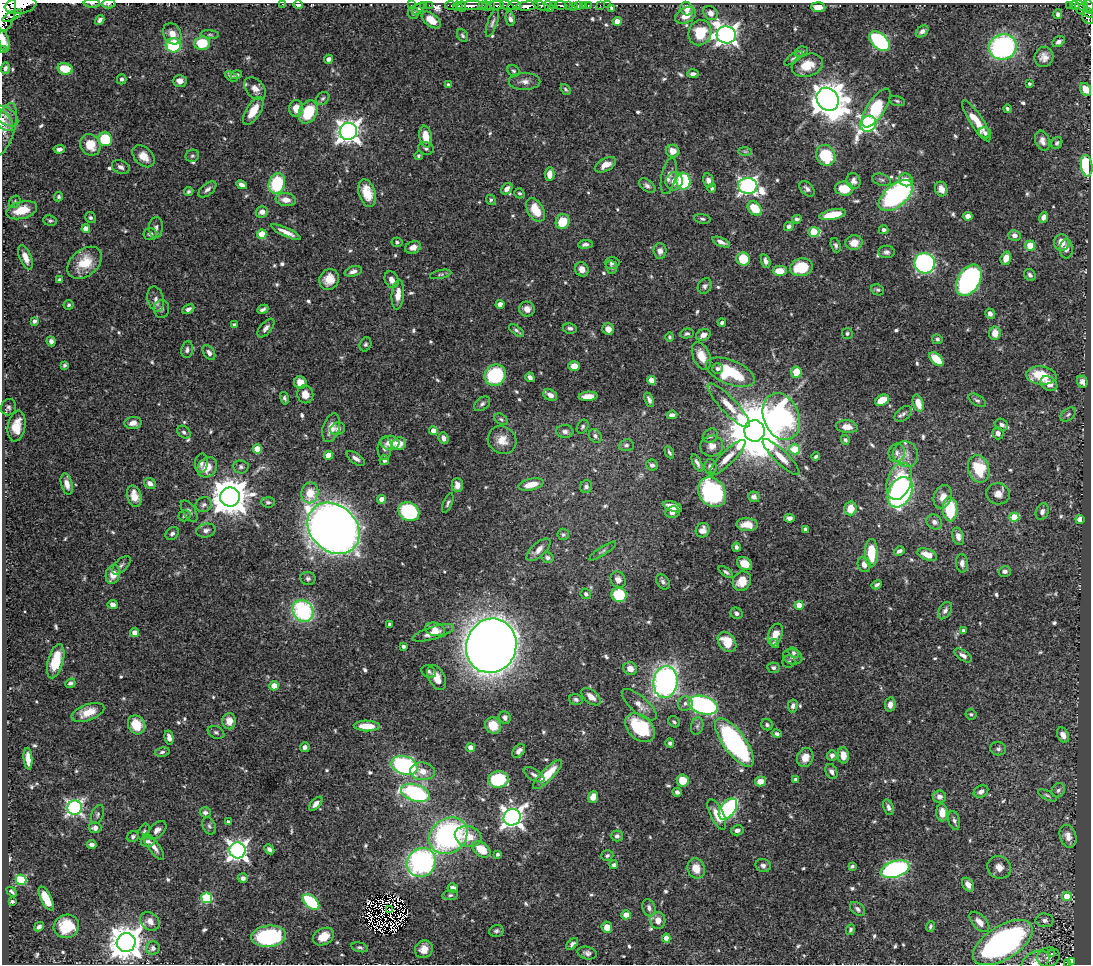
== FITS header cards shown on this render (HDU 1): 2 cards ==
NAXIS1  =                 1089
NAXIS2  =                  962

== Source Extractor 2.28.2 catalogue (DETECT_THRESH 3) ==
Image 1089 x 962 px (HDU 1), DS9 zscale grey, 1 PNG px = 1 image px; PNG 1093 x 966 px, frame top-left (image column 1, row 962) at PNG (2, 3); each listed source drawn as its Kron ellipse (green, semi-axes under 4 px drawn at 4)
Background 0.422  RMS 0.013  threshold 0.0386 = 3 sigma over >= 5 px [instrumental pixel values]
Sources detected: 683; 7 with non-positive FLUX_AUTO (blend fragments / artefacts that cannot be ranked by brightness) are neither listed nor drawn; of the other 676, the 500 brightest by FLUX_AUTO listed and drawn (176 fainter detections omitted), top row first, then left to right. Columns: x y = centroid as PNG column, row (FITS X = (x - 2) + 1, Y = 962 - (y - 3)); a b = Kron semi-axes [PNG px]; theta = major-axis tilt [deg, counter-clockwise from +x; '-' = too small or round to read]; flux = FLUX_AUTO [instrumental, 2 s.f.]
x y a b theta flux
92 4 8 4 -2 1.8
109 4 7 4 4 1.7
282 4 2 2 - 2.7
20 5 16 8 9 980
298 5 4 4 - 3.7
411 5 2 2 - 6.7
423 5 2 2 - 6.3
429 5 2 2 - 6.1
482 5 3 3 - 22
497 5 7 3 0 160
507 5 7 4 -27 120
514 5 7 3 9 170
553 5 3 2 - 35
561 5 5 3 - 170
578 5 3 3 - 16
583 5 2 2 - 4.6
588 5 3 2 - 3
600 5 2 2 - 5.6
607 5 2 2 - 3.2
1075 5 4 3 - 71
451 6 6 3 -12 54
458 6 5 4 - 220
472 6 16 3 1 550
486 6 5 3 - 44
491 6 3 3 - 68
527 6 11 4 6 710
541 6 8 3 -22 130
548 6 6 3 -58 150
569 6 3 3 - 18
1070 6 4 3 - 40
1084 6 5 4 - 20
462 7 5 3 - 160
573 7 2 2 - 8.4
818 7 7 5 -4 8.2
1080 7 7 3 -77 92
1089 7 7 3 -80 220
612 8 3 3 - 2.4
418 9 7 4 39 2.6
687 9 7 6 - 7.2
5 10 20 10 84 2200
413 13 6 5 - 1.6
710 13 8 6 -43 5.1
1088 13 5 3 - 49
1058 14 5 4 - 3
685 15 11 7 27 11
12 16 11 3 27 330
1088 18 7 5 -56 110
510 19 7 4 -79 3.4
100 20 5 4 - 2.8
431 20 11 6 -38 13
617 21 4 4 - 11
492 23 14 5 71 3.1
922 31 7 5 42 3.3
700 33 13 11 68 26
172 34 11 8 -61 7.8
210 35 9 4 -4 1.7
463 35 7 5 -57 2
726 35 10 8 -11 580
4 41 11 5 -75 7
879 41 12 7 -42 110
1058 42 7 5 36 3.5
202 43 8 6 2 29
173 45 7 7 - 55
1003 47 14 12 19 170
2 49 2 2 - 6.9
801 52 7 5 18 1.8
1044 57 10 9 - 6.5
793 58 11 4 34 1.8
328 59 4 4 - 3.8
807 65 16 11 17 16
5 68 6 4 83 2.3
65 69 8 5 -12 17
513 71 6 5 - 1.8
693 74 6 4 1 2.8
237 75 6 4 16 1.8
231 76 7 4 -33 2.3
122 79 5 5 - 2.1
180 81 7 6 - 4.7
525 81 15 8 0 6.2
1029 84 3 3 - 1.6
448 85 3 3 - 2
255 89 13 8 -51 7.3
566 89 6 4 -50 1.7
1086 89 7 5 -61 10
323 98 7 5 42 1.9
828 99 12 10 -51 1900
897 101 8 5 -16 1.8
296 108 8 7 - 9.3
876 108 22 9 57 52
1007 109 4 3 - 1.9
253 111 16 7 58 15
308 112 12 8 62 35
5 116 14 8 -32 5.5
3 120 13 7 -50 3.6
976 121 24 6 -57 18
868 124 9 7 39 240
4 130 28 10 73 11
348 131 8 8 - 740
985 133 6 5 - 1.8
426 137 11 6 -81 16
105 139 7 6 - 34
1042 141 10 7 -71 5.3
1057 143 6 5 - 1.8
90 145 11 9 -58 17
426 148 8 6 -15 2.2
59 149 6 4 5 3.1
673 151 6 6 - 8.4
745 151 7 4 -1 1.7
826 155 10 9 - 46
143 156 13 9 -44 10
192 156 7 6 - 1.8
419 156 4 4 - 1.7
605 165 11 6 28 8
1087 166 11 5 -82 79
121 167 9 6 -25 3.6
550 174 7 5 85 7.7
669 176 18 7 78 6.6
708 180 7 5 -77 4
881 180 10 5 -16 2.4
906 180 7 6 - 9.4
674 181 9 8 - 7.1
683 181 8 7 - 76
853 181 8 7 - 3.9
277 184 10 8 70 57
242 185 5 4 - 3.4
647 186 9 5 -36 2.8
748 186 9 8 - 330
712 188 4 4 - 1.6
207 189 10 5 39 3.4
507 189 6 5 - 4.4
807 189 9 6 -46 3
844 189 9 7 -9 18
941 189 7 6 - 8.2
189 191 5 4 - 1.7
367 193 14 8 -72 18
519 193 5 4 - 1.7
896 196 20 10 40 200
59 197 5 4 - 1.8
286 200 10 6 -7 8.6
491 200 5 5 - 1.7
15 202 6 5 - 1.6
755 208 8 6 -44 20
22 210 16 8 15 18
535 210 13 8 -60 19
262 212 6 5 - 4.6
833 215 13 5 11 22
968 216 4 4 - 5.4
1043 217 6 4 73 3.4
90 218 6 5 - 1.6
703 219 8 5 -9 1.9
797 219 5 4 - 1.9
50 221 7 5 -9 1.7
563 222 8 6 64 22
789 226 5 4 - 3
156 228 10 7 86 3.3
86 229 4 4 - 10
884 230 5 4 - 2.4
286 232 16 4 -25 7.4
814 232 5 5 - 39
150 234 6 6 - 2.8
262 234 5 4 - 27
1014 235 6 5 - 3.9
397 242 5 4 - 2.4
721 242 9 4 -22 4.3
1061 242 8 7 - 11
854 243 8 7 - 10
585 244 7 4 7 3
836 245 7 4 -70 1.9
1030 245 5 5 - 15
413 247 8 6 21 6.5
1066 249 9 6 89 4.5
660 251 8 6 -85 4.5
886 252 8 6 0 3
25 257 13 6 -67 8.3
1006 258 7 5 70 9.8
743 259 7 6 - 27
766 261 7 4 -72 3.5
85 263 19 13 40 23
612 263 7 6 - 3.1
925 263 10 10 - 220
611 267 7 5 -76 1.9
801 267 11 9 12 30
582 269 7 6 - 6.5
353 271 9 5 16 4.1
780 271 7 5 0 14
441 274 11 4 12 1.8
1030 275 6 5 - 2.7
329 279 11 9 60 12
60 280 4 4 - 1.8
391 280 9 6 -66 5
969 280 17 11 59 210
705 286 8 6 56 2.6
878 290 6 5 - 1.6
398 295 15 6 85 10
156 299 13 8 -78 5.2
500 304 4 4 - 5
69 305 5 5 - 1.8
161 309 9 7 88 3
188 309 6 4 28 3.4
263 309 6 3 26 2.4
527 309 8 7 - 6.9
990 314 5 4 - 3.8
34 321 4 4 - 3.2
722 323 4 3 - 2.2
234 325 4 4 - 3
266 328 11 5 50 3.6
570 328 7 5 -10 2.5
608 329 6 5 - 6.6
517 331 9 3 -35 2.1
847 333 5 5 - 1.9
995 333 7 6 - 9.8
687 334 7 5 12 1.9
703 335 7 5 24 4.8
670 337 5 4 - 1.6
937 339 5 5 - 1.9
51 341 5 4 - 2.6
365 344 7 5 67 1.9
187 350 8 5 81 2.6
209 353 8 5 -56 3.8
701 356 14 8 -67 13
936 359 8 5 -41 22
64 365 4 3 - 1.6
574 366 5 5 - 10
717 369 5 5 - 2.5
730 372 26 12 -22 57
796 372 5 5 - 18
495 375 11 10 - 64
1041 375 15 9 -6 29
530 377 5 4 - 3.4
651 380 4 4 - 15
1082 382 6 5 - 3.3
300 383 6 6 - 11
1049 384 9 6 -33 8.6
305 394 9 8 - 8.3
550 395 7 5 -31 5.6
588 396 9 4 3 9.5
284 398 6 4 -77 2.1
649 400 7 4 -67 2.7
882 400 7 5 29 21
977 400 10 5 -32 2.4
918 403 9 5 -73 9.3
482 404 9 6 39 2.7
729 405 29 8 -47 14
9 407 8 7 - 2.5
903 414 10 6 39 3.2
1068 414 9 6 37 2.2
672 415 5 4 - 3.6
781 417 24 17 -68 190
501 419 7 5 -36 1.8
133 423 9 6 5 5.5
1001 425 7 5 -37 2.8
17 426 15 8 80 15
583 427 7 5 60 1.8
847 427 11 6 -7 8.3
331 428 14 8 73 8.5
338 429 7 6 - 2.4
433 431 4 4 - 6.9
565 431 8 6 -5 3.2
754 431 10 10 - 9500
184 432 7 5 -40 2.4
998 433 6 5 - 4.4
595 436 7 6 - 2.6
711 436 8 6 42 2.8
444 438 6 5 - 4.1
502 440 15 13 -35 11
845 440 5 4 - 1.7
390 443 9 7 -5 10
399 444 7 6 - 10
626 445 7 6 - 2.1
712 446 11 10 - 6.4
385 448 12 7 87 3.5
257 449 4 4 - 23
795 449 5 5 - 36
669 452 6 3 -63 1.6
897 453 9 8 - 4.3
906 454 13 12 - 8.9
328 455 4 4 - 18
816 456 4 3 - 1.8
781 457 25 6 -44 10
356 458 10 5 -36 4.2
727 458 24 6 44 12
384 460 5 4 - 3.5
201 463 9 6 84 3.8
697 463 9 3 -65 2.8
652 465 6 5 - 2.8
207 467 11 9 47 14
241 467 7 6 - 2.4
710 467 7 6 - 4.6
979 469 14 10 -74 37
899 481 19 12 72 52
150 483 6 5 - 4.9
67 484 11 5 -76 7
457 485 7 5 -89 6.4
531 485 13 5 13 12
586 487 6 6 - 2.7
712 492 16 13 -54 130
900 492 16 11 61 220
310 493 10 8 79 18
998 494 12 10 -15 6.9
134 496 11 7 -75 11
230 497 10 9 - 2600
754 497 6 5 - 3.1
943 497 12 8 69 8.3
382 499 4 4 - 9.4
268 502 7 5 -6 1.8
448 503 10 4 68 2.2
204 505 8 7 - 3.5
673 507 10 5 -19 8.3
850 508 7 6 - 13
950 509 12 7 -89 39
189 511 12 6 -57 3.2
409 512 11 9 -31 89
672 512 7 5 11 4.6
1042 512 9 6 70 3.5
184 516 6 5 - 1.8
1014 517 5 4 - 29
789 518 5 4 - 3.3
1080 519 4 4 - 6
934 522 8 7 - 3.9
747 525 11 6 -3 12
333 528 28 23 -43 1100
805 529 4 3 - 1.7
206 530 10 6 13 3.9
703 530 7 6 - 5.7
172 534 7 5 45 2.7
563 534 6 5 - 1.6
958 536 9 5 -74 4.2
736 547 5 3 - 2.5
538 550 15 6 42 5.9
603 551 16 4 33 2.5
899 551 5 4 - 2.6
871 553 14 6 -90 25
927 555 10 5 -21 9.5
547 558 6 5 - 2.2
962 563 9 6 -85 3.9
745 564 8 6 -30 14
864 564 7 6 - 5.3
121 565 12 6 45 2.6
1005 571 6 5 - 3.5
726 572 8 4 -36 2
113 574 10 7 73 11
308 578 8 6 -12 2.5
618 580 8 7 - 5.1
742 581 10 8 57 15
663 582 8 6 -55 2.5
877 585 5 3 - 2.5
586 594 5 5 - 1.9
619 595 7 7 - 32
113 605 5 4 - 4.8
799 605 4 4 - 12
303 611 11 10 - 110
945 611 9 6 59 3.5
737 613 6 5 - 3
389 624 4 3 - 1.6
435 629 10 6 -11 6.1
963 631 3 3 - 2
135 633 4 4 - 5.7
433 633 21 6 17 10
775 634 11 7 68 12
727 642 11 8 -52 20
774 643 5 4 - 1.9
491 646 27 25 69 1700
404 647 4 3 - 2.7
793 653 6 5 - 1.6
963 655 10 5 -35 4
793 657 10 7 -17 4
56 661 17 8 75 24
789 662 6 6 - 1.8
773 668 6 5 - 2.6
630 669 7 6 - 7
429 672 8 5 -31 1.9
437 678 13 8 -64 12
665 682 16 12 83 330
70 683 5 4 - 2.5
274 686 4 4 - 17
591 697 11 6 -40 7.3
576 700 7 5 -16 2.4
685 703 7 7 - 2.9
890 704 7 5 80 5.6
639 705 22 8 -41 9.2
703 705 15 9 -16 190
793 706 6 5 - 2.8
88 712 17 8 19 14
971 714 5 5 - 1.6
505 717 6 5 - 3.9
229 721 8 7 - 8.4
674 722 6 5 - 1.8
136 725 10 8 -63 23
493 725 8 7 - 20
767 725 6 5 - 2
367 726 13 5 -1 16
697 726 9 6 74 2.4
640 728 17 11 -42 54
216 732 9 6 -25 2.2
777 734 5 4 - 2.4
1063 735 8 5 -61 5.3
169 737 7 4 -77 5.2
734 742 29 11 -53 200
670 743 5 4 - 2.1
305 747 5 5 - 2.6
471 748 4 4 - 11
998 749 8 6 -12 3
519 751 8 5 50 4.5
162 752 7 4 10 2.1
832 755 5 5 - 3.4
843 755 8 5 -85 8.4
805 757 10 8 71 9.8
28 759 11 4 -85 7.5
404 765 13 9 -18 140
423 771 12 9 -6 9.1
831 772 8 5 -62 3.3
547 774 20 6 45 25
534 775 11 5 -30 3.6
796 779 3 3 - 1.8
498 780 10 8 2 63
683 781 6 6 - 15
760 781 5 5 - 8.7
1058 790 7 6 - 2.6
981 791 7 6 - 3.8
677 792 4 4 - 2.4
415 793 15 8 -17 130
1047 795 10 4 -27 1.9
593 797 6 5 - 8.5
939 797 6 6 - 4.6
316 804 8 4 47 4.8
889 807 8 5 -69 2.9
75 808 7 7 - 260
728 809 12 7 55 130
205 812 5 5 - 2.8
942 813 8 6 -86 9.8
97 814 10 6 67 2.1
717 814 17 6 -64 11
512 817 9 8 - 620
954 820 10 5 -75 2.7
228 822 4 4 - 2.8
209 826 9 6 -67 2.4
95 828 6 5 - 3.4
157 830 11 6 43 4.4
737 830 6 5 - 3.2
144 832 8 5 67 1.8
448 836 20 17 38 200
468 836 13 10 -15 16
617 836 6 5 - 2.6
1068 836 12 8 -72 6.6
133 837 6 5 - 2.2
147 841 7 5 -2 2.8
91 845 5 4 - 2.9
154 847 16 5 -54 6.1
269 849 5 4 - 2.8
481 849 10 7 -38 19
237 850 8 8 - 520
497 854 4 4 - 1.7
607 855 6 5 - 2.1
421 863 15 14 - 210
614 865 4 4 - 2.1
763 866 8 6 -22 3.1
852 866 4 3 - 1.8
999 867 12 11 - 7.2
696 868 10 8 -69 12
895 869 15 8 17 160
243 878 5 5 - 3.1
21 880 5 5 - 63
968 885 7 5 -57 5.6
453 888 5 4 - 5.2
12 892 6 3 -43 1.9
450 895 8 5 7 1.9
1067 896 5 4 - 20
46 898 13 5 -63 20
207 898 5 5 - 66
12 902 4 3 - 1.7
311 902 9 6 -41 64
649 908 9 6 -71 3.4
858 909 8 5 -41 3.2
389 910 3 2 - 1.7
626 915 4 4 - 15
658 920 8 7 - 7.3
1045 920 9 7 -8 3.2
150 921 10 8 -40 6.3
979 922 12 7 -47 8
66 926 12 11 - 25
39 927 5 3 - 2.7
607 927 5 5 - 8.3
930 927 5 3 - 1.7
850 930 6 4 63 1.8
496 931 7 5 14 2.5
268 936 17 10 6 110
323 937 11 8 29 13
666 938 4 4 - 13
126 942 9 9 - 1900
1003 942 33 16 32 270
572 944 7 4 46 2.6
360 947 8 4 -13 2
153 948 6 6 - 3.6
424 949 9 8 - 9.1
587 953 10 6 -13 3
1052 954 3 3 - 2.9
1048 957 11 9 18 5.6
1071 961 3 3 - 16
1035 962 15 10 29 8.2
1067 963 4 3 - 9.4
At the frame edge (FLAGS 8, measured only in part): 13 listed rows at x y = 92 4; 109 4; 282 4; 20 5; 298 5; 1089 7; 5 10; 1088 18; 4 41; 2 49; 3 120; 1035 962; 1067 963
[176 fainter detections neither listed nor drawn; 7 non-positive-flux detections neither listed nor drawn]